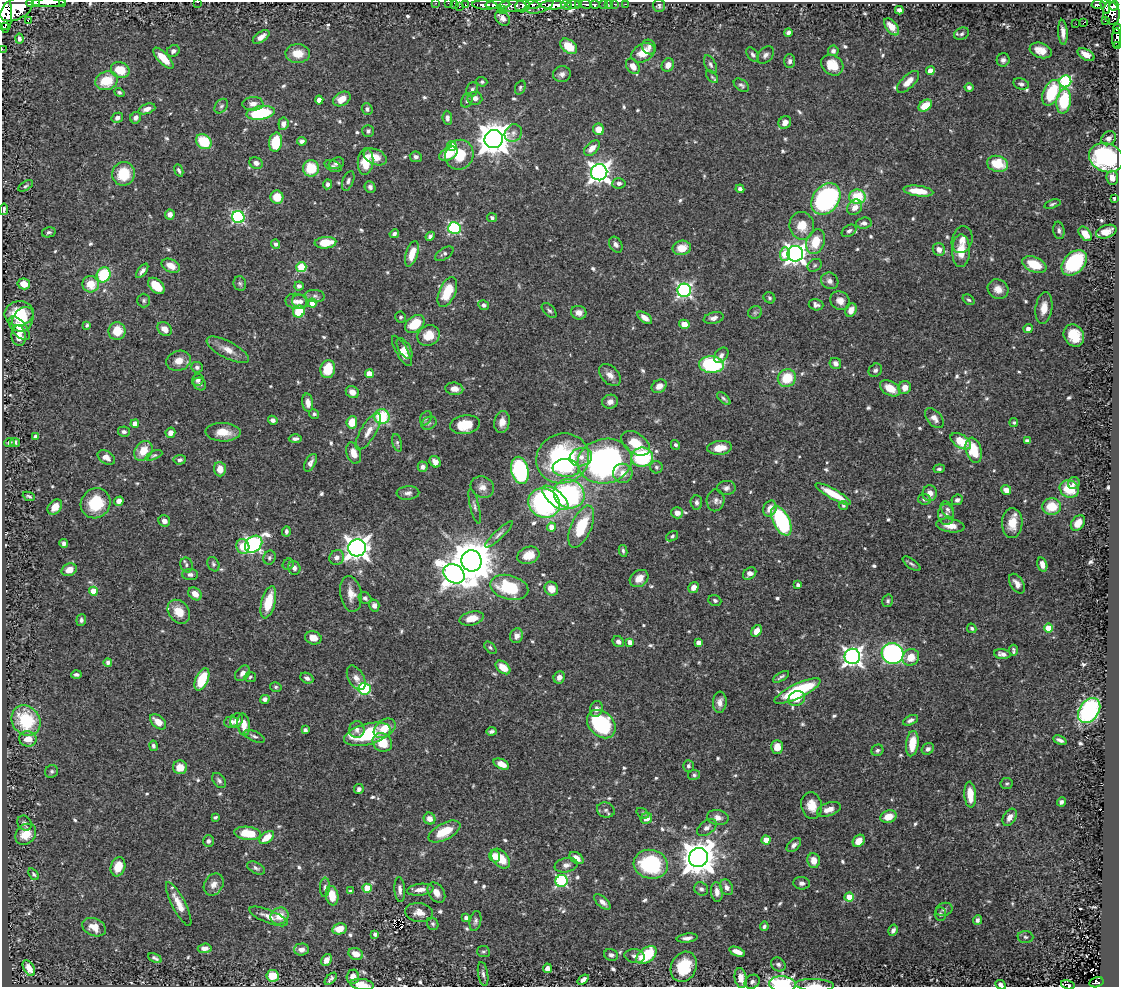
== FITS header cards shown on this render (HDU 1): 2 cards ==
NAXIS1  =                 1117
NAXIS2  =                  985

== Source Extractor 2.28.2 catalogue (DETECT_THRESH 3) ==
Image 1117 x 985 px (HDU 1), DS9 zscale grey, 1 PNG px = 1 image px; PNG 1121 x 989 px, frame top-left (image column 1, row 985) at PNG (2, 2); each listed source drawn as its Kron ellipse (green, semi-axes under 4 px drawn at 4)
Background 0.389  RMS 0.013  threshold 0.0385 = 3 sigma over >= 5 px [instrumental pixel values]
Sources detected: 674; of the 674, the 500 brightest by FLUX_AUTO listed and drawn (174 fainter detections omitted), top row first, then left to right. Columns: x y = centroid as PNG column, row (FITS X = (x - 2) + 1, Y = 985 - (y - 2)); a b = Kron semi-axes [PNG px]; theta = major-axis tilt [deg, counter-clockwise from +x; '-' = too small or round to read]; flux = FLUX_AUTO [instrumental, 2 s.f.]
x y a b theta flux
63 2 3 2 - 34
197 2 2 2 - 5.3
33 3 7 4 0 370
48 3 17 2 1 900
436 3 2 2 - 7.9
448 3 2 2 - 7.4
455 4 4 3 - 42
465 4 3 2 - 9.4
578 4 4 3 - 350
586 4 6 3 -5 180
604 4 3 3 - 34
609 4 3 3 - 14
614 4 3 2 - 7.9
626 4 3 2 - 9.2
485 5 13 4 -4 1100
498 5 12 3 2 810
532 5 7 4 -10 330
553 5 13 4 0 1300
566 5 6 3 -29 400
574 5 6 4 -2 490
595 5 5 3 - 140
1098 5 7 4 -2 160
460 6 3 2 - 20
513 6 14 6 0 470
523 6 7 6 - 610
540 6 14 6 21 480
659 6 6 6 - 2.2
1105 6 8 4 -74 270
1114 6 5 4 - 280
17 8 18 10 32 3400
502 10 2 2 - 13
899 10 4 4 - 3.3
4 12 21 7 -87 2700
1111 13 11 8 -80 540
503 18 8 6 -48 4.8
28 21 3 2 - 1.8
1105 21 2 2 - 3.2
1083 23 4 2 - 10
1076 24 2 2 - 3.3
5 26 2 2 - 5500
892 27 10 5 -51 11
1117 29 5 3 - 120
788 32 4 4 - 2.8
1063 32 12 4 -86 5.9
962 34 8 6 26 2.5
261 37 9 5 34 6.2
1116 38 10 4 87 130
19 39 5 4 - 2.5
569 46 9 6 -39 22
1118 46 3 2 - 10
649 47 7 6 - 3.5
2 49 2 2 - 6.8
1041 50 11 7 -19 9.9
173 51 7 5 36 2.5
833 51 5 5 - 2.7
298 53 12 9 -1 14
643 53 12 8 30 16
753 55 8 5 -53 2.4
765 55 10 7 47 3.4
1086 55 9 5 -28 8.3
163 58 13 5 -46 15
1003 60 6 6 - 2.9
790 61 7 5 89 2.8
668 65 7 6 - 6.3
710 65 10 5 -62 2.6
832 65 12 9 -35 15
633 66 8 6 -56 7.9
120 70 9 7 -21 21
930 71 4 4 - 12
562 74 9 8 - 3.9
712 77 7 4 -48 1.7
106 81 11 9 20 25
1065 81 6 6 - 96
482 82 5 4 - 1.6
908 82 14 6 45 8.6
1021 84 8 5 -15 2.7
741 85 8 5 -34 2.4
969 87 4 4 - 2.6
520 88 7 5 69 1.7
472 90 7 6 - 2.5
119 92 5 4 - 1.8
1051 93 13 8 65 45
475 98 7 6 - 4.6
342 99 9 6 30 10
319 100 4 4 - 4.9
467 100 7 5 64 1.9
1064 101 12 7 82 45
253 104 10 6 2 5.2
221 106 8 5 52 2.2
925 106 7 5 34 17
147 109 9 5 20 4.8
367 109 6 5 - 2.3
261 113 14 6 9 66
117 118 6 5 - 3.4
136 118 6 5 - 3.2
447 118 7 4 -84 2.7
785 123 7 6 - 5.5
283 124 6 5 - 4.9
599 129 6 5 - 12
368 131 6 5 - 2
513 133 9 8 - 3.9
1109 138 8 6 38 4.4
494 139 9 9 - 1700
302 141 4 4 - 3.4
204 142 8 6 -38 36
276 142 10 6 81 32
452 146 5 4 - 25
592 148 9 5 43 7.3
448 154 10 6 29 15
459 155 15 14 - 25
375 157 12 7 -22 11
416 157 6 5 - 2.6
1106 158 18 14 -22 120
366 161 13 8 84 18
256 163 7 5 -24 3.7
336 163 8 5 21 2.5
997 164 11 8 -14 28
333 166 9 5 -25 2.3
311 168 8 8 - 27
179 170 6 4 -66 2
599 172 8 8 - 560
123 174 12 11 - 29
1112 178 7 6 - 7
348 181 10 5 70 2.8
619 183 6 5 - 2.7
328 184 5 4 - 2.5
26 186 8 4 31 1.7
370 187 6 5 - 2.7
740 189 4 4 - 3.2
918 191 15 5 -7 18
277 197 7 6 - 15
857 197 8 7 - 34
1114 198 3 3 - 1.7
826 199 17 13 53 160
1052 204 8 4 18 1.6
855 207 8 6 50 7.4
4 209 6 3 80 1.7
170 214 5 5 - 4.2
238 217 6 6 - 150
492 218 5 4 - 1.9
864 223 8 5 5 3.1
802 226 14 12 -80 15
454 228 6 6 - 120
1059 230 9 5 -81 2.6
849 231 8 5 32 2.7
49 232 7 5 12 2
1106 232 10 6 18 8.6
394 234 5 4 - 2.6
1085 234 8 5 -51 13
430 236 5 4 - 2.4
962 240 13 10 74 6.6
815 242 13 8 69 20
325 243 11 5 5 20
276 244 5 4 - 2.8
616 245 8 6 -59 3.4
682 248 9 7 13 15
939 249 6 6 - 5.9
961 251 16 9 89 16
412 254 13 6 72 12
444 254 10 5 32 2.4
785 254 7 5 89 28
795 254 8 8 - 490
1074 263 15 10 45 80
815 265 7 6 - 1.9
1034 265 12 7 -22 24
171 266 10 6 -24 9.1
301 267 5 5 - 37
142 271 8 4 53 3.2
104 275 8 6 68 44
830 281 9 8 - 4.1
240 283 7 6 - 2.1
24 284 6 5 - 10
91 284 8 8 - 16
156 286 10 6 -43 19
299 286 5 4 - 2.9
998 289 11 9 -34 8.3
684 290 7 6 - 210
447 292 16 8 66 26
315 296 10 6 -6 3.1
769 298 6 5 - 1.7
969 300 6 4 -36 1.7
144 301 7 6 - 1.9
296 301 11 7 -11 5.2
300 301 8 7 - 4.4
840 301 10 8 -36 6.3
312 303 4 4 - 13
484 305 5 5 - 2.4
816 305 7 5 -16 2.9
1044 308 16 8 81 9.6
549 310 9 5 -45 2.2
851 310 7 5 65 6.5
299 312 6 5 - 28
755 312 7 6 - 1.7
19 313 14 12 10 31
579 313 8 6 -15 5.9
401 317 5 5 - 2
645 318 8 4 -35 6.5
714 318 10 5 13 3.8
23 319 13 10 63 13
415 324 11 7 38 25
684 324 5 4 - 10
87 325 4 3 - 1.6
19 328 14 7 -51 9.8
165 329 8 6 -42 6.8
1028 329 4 4 - 4.4
117 331 9 8 - 17
1074 335 11 9 -56 21
19 336 10 7 -85 12
428 336 11 10 - 15
405 348 12 6 -57 5.1
228 350 23 8 -27 10
402 351 17 5 -60 7.1
721 355 9 6 53 3.4
179 361 12 10 18 8.4
835 363 6 5 - 3.6
711 365 12 8 -1 90
197 367 6 5 - 2.5
328 369 9 7 78 23
875 370 7 6 - 2.6
369 374 4 4 - 16
610 375 13 8 -47 6
787 378 9 8 - 25
198 380 6 5 - 2.9
200 384 7 6 - 2.4
659 386 8 6 31 6.5
905 387 6 6 - 7.1
890 388 11 7 -30 14
454 389 9 6 -8 6.6
352 392 7 5 -36 6.8
724 399 8 4 -41 1.9
610 402 8 7 - 4.5
308 403 9 5 -83 6.1
314 414 5 4 - 1.9
382 417 7 7 - 43
426 418 7 5 63 1.8
934 418 12 7 -48 5.4
273 420 5 4 - 3.3
352 422 6 5 - 17
502 422 11 7 80 7.2
429 423 8 6 29 2.1
1014 423 4 4 - 1.7
135 424 4 4 - 8
465 425 15 9 8 23
124 432 6 5 - 2.5
223 432 17 9 -2 14
368 432 21 7 59 8.9
170 433 5 5 - 5.5
35 436 4 3 - 3.1
295 439 6 4 2 2.5
961 441 11 6 -33 22
1027 441 4 4 - 2.6
15 442 5 4 - 2
9 443 5 4 - 2.8
397 443 9 4 -75 1.8
635 443 16 10 -34 20
675 445 5 4 - 2.1
720 448 12 7 6 12
974 450 13 7 -74 23
143 451 11 8 52 15
353 453 11 7 -71 9.8
154 455 9 4 24 1.7
106 457 9 6 -33 5.8
581 457 11 9 16 7
642 457 11 9 10 76
563 458 27 24 25 140
180 460 6 4 6 2.6
605 461 27 22 11 280
435 462 6 5 - 5.5
310 463 9 5 61 3.7
423 467 5 5 - 3.1
656 467 6 6 - 2.2
566 468 13 9 -5 17
220 469 7 6 - 12
939 469 5 4 - 2
520 470 14 8 -77 130
623 473 10 9 - 8.9
1074 483 6 5 - 2.7
482 487 12 10 -28 6.7
726 488 9 7 5 3.5
1069 489 10 8 -29 21
1006 490 5 4 - 6
408 493 11 7 5 3.8
930 493 8 7 - 6.4
569 494 16 14 -28 140
833 494 20 5 -29 21
29 496 6 3 -22 1.6
555 498 16 7 -42 83
924 499 6 5 - 2.5
716 500 11 9 84 4.1
957 500 6 5 - 2.8
119 501 5 4 - 5.9
696 502 7 6 - 2.8
96 503 15 14 - 32
544 503 16 14 -27 130
475 506 18 4 -77 3.2
843 506 4 4 - 2
55 507 8 6 48 8.5
1052 507 9 8 - 21
770 509 8 6 64 8.3
947 509 9 5 -57 2.7
677 513 6 5 - 5.4
946 515 10 8 -84 4.6
164 521 6 5 - 4.3
781 521 16 8 -63 92
1012 523 15 10 87 15
1078 523 8 6 53 8.4
950 526 14 6 -8 9.5
551 527 4 4 - 7.6
581 527 22 10 67 34
286 531 5 4 - 2.1
499 534 18 4 43 3.6
672 536 6 4 36 1.8
64 543 4 4 - 2.6
254 544 9 7 41 230
243 546 7 6 - 20
357 548 9 8 - 760
623 551 6 4 -82 1.8
528 555 11 8 20 14
337 557 7 7 - 4.5
269 558 7 6 - 2.3
472 561 10 10 - 3600
213 564 7 5 -62 2.2
288 564 6 5 - 1.7
911 564 10 4 -36 2.2
1042 564 7 5 -74 5.9
186 565 7 6 - 2
294 568 7 6 - 3.5
69 570 8 6 25 9.4
750 573 7 5 35 5
454 574 11 9 -37 630
190 575 8 5 -1 3.1
639 578 10 7 36 9.7
1017 584 11 6 -58 6.1
798 585 4 3 - 2.6
509 587 19 12 -15 52
693 588 6 4 58 5.5
551 589 7 6 - 10
93 591 4 4 - 18
195 594 7 5 -42 7.6
351 594 18 10 -80 11
365 598 7 5 -34 2.1
715 600 6 5 - 1.9
888 601 6 5 - 1.7
268 602 16 7 76 27
374 605 6 5 - 4
179 612 13 10 -52 14
472 618 12 6 13 12
81 620 6 5 - 2.4
972 628 5 4 - 1.7
1048 628 4 4 - 23
757 631 6 4 52 8
517 636 7 6 - 4.5
313 638 8 6 -15 8
618 642 6 5 - 3.7
630 642 4 4 - 6
698 643 4 4 - 6.2
490 648 7 4 -45 1.8
1013 650 5 3 - 1.8
892 654 11 10 - 230
1002 654 8 5 -7 4.1
852 656 8 7 - 430
911 657 9 7 45 12
108 662 4 4 - 2.9
503 667 8 5 -40 13
242 673 9 6 48 4.6
76 675 5 3 - 2.1
250 677 6 5 - 1.8
559 677 6 5 - 4.9
781 677 9 3 31 2.1
307 678 7 5 -26 2.9
356 678 13 7 -61 5.3
202 679 12 6 66 33
276 687 6 4 -13 1.6
365 689 6 5 - 100
797 691 25 7 25 72
797 698 8 7 - 9.9
265 699 5 4 - 3.1
720 702 10 7 86 5
596 709 8 6 75 4.2
1089 711 14 9 55 150
237 720 7 6 - 5.4
910 720 8 4 26 3.4
26 721 16 14 -55 54
158 722 9 6 -40 9.3
231 722 7 5 4 3.8
601 724 16 12 -44 84
244 725 11 6 -82 11
385 728 12 8 35 16
305 730 4 4 - 3
357 730 8 7 - 3.8
492 731 5 3 - 2.4
367 734 24 10 14 56
254 736 11 5 -23 2.5
28 739 9 7 -10 11
1060 740 7 3 -25 2.8
382 742 10 9 - 19
912 744 13 6 83 16
153 746 5 4 - 2.2
777 747 7 5 90 10
928 749 6 5 - 2.7
877 750 6 5 - 2
501 764 8 5 -25 9.7
688 766 6 5 - 2.5
180 767 7 7 - 11
51 771 7 6 - 2.2
694 775 6 5 - 1.6
219 781 8 5 -51 2.5
1007 784 6 6 - 1.6
359 789 5 5 - 3.1
970 795 13 6 -86 16
1061 802 4 4 - 2.4
812 805 13 10 -76 12
829 809 12 6 18 7.1
606 810 9 7 -20 2.9
642 813 6 4 -39 1.6
215 817 4 3 - 1.6
888 817 8 6 18 13
1010 817 9 6 59 6.2
646 818 6 5 - 6.6
718 818 11 7 -10 5
430 819 6 5 - 6.1
24 823 8 6 -50 2.8
707 828 11 6 37 3.9
444 831 17 8 28 22
247 833 13 6 -7 24
26 834 11 9 47 18
267 837 8 5 38 13
766 840 4 4 - 19
208 841 6 5 - 2.7
859 841 7 5 48 8.1
794 845 8 5 45 3.6
495 856 6 5 - 7.2
577 858 8 5 -35 6.4
698 858 10 9 - 1900
500 859 11 7 -48 18
814 860 7 6 - 8.7
651 864 17 14 -13 77
566 865 11 7 11 4.6
118 867 10 7 71 13
256 868 10 5 -27 2.6
34 874 7 4 -52 1.7
561 881 6 6 - 110
802 883 8 6 -6 3.6
214 884 12 9 56 6
325 887 9 5 87 2.1
726 887 8 6 -61 4.1
367 888 4 4 - 21
701 889 7 6 - 2.5
400 890 12 5 -86 4
420 890 13 5 7 6.8
350 891 3 3 - 2
717 892 10 6 -85 5.3
436 893 11 7 -56 6.9
332 896 9 6 -80 14
849 897 4 4 - 21
602 902 10 5 -41 4.7
179 904 24 6 -63 12
944 909 8 6 21 2.5
419 913 14 9 -7 7.7
940 914 7 6 - 2.4
268 916 20 6 -22 8.6
279 916 9 8 - 13
466 918 4 4 - 4.1
977 920 5 4 - 2.9
475 921 10 5 79 2.6
433 924 6 5 - 1.7
764 926 4 4 - 1.7
94 927 12 8 -23 10
339 929 7 5 13 13
893 930 6 4 60 3.9
375 934 4 4 - 3.5
1025 937 8 6 -5 2.3
687 938 10 4 7 3.8
205 948 7 5 6 4.8
301 949 7 6 - 4.8
483 952 6 5 - 1.6
737 952 8 4 -21 7.4
356 954 7 5 -19 9.6
611 955 7 6 - 2.8
646 955 11 7 38 43
635 956 10 7 -7 3.5
155 958 7 3 -27 2.5
326 960 6 5 - 5.4
778 964 8 6 -37 2.9
684 967 15 12 65 36
29 968 8 5 -59 8.9
547 968 5 4 - 4.4
483 974 12 5 -81 2.9
273 976 6 5 - 21
353 977 7 6 - 8.3
741 978 10 6 -79 9.2
331 979 7 4 45 2.2
583 980 6 4 37 3.9
752 982 8 6 34 2.6
1096 982 7 5 15 65
362 984 12 5 -7 10
782 984 13 7 -6 89
815 985 19 6 -2 7.7
1000 985 5 4 - 3
1068 985 7 3 -15 42
At the frame edge (FLAGS 8, measured only in part): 18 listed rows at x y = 63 2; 197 2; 33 3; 48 3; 436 3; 448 3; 455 4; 4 12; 1117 29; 1116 38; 1118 46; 2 49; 4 209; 362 984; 782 984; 815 985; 1000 985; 1068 985
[174 fainter detections neither listed nor drawn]